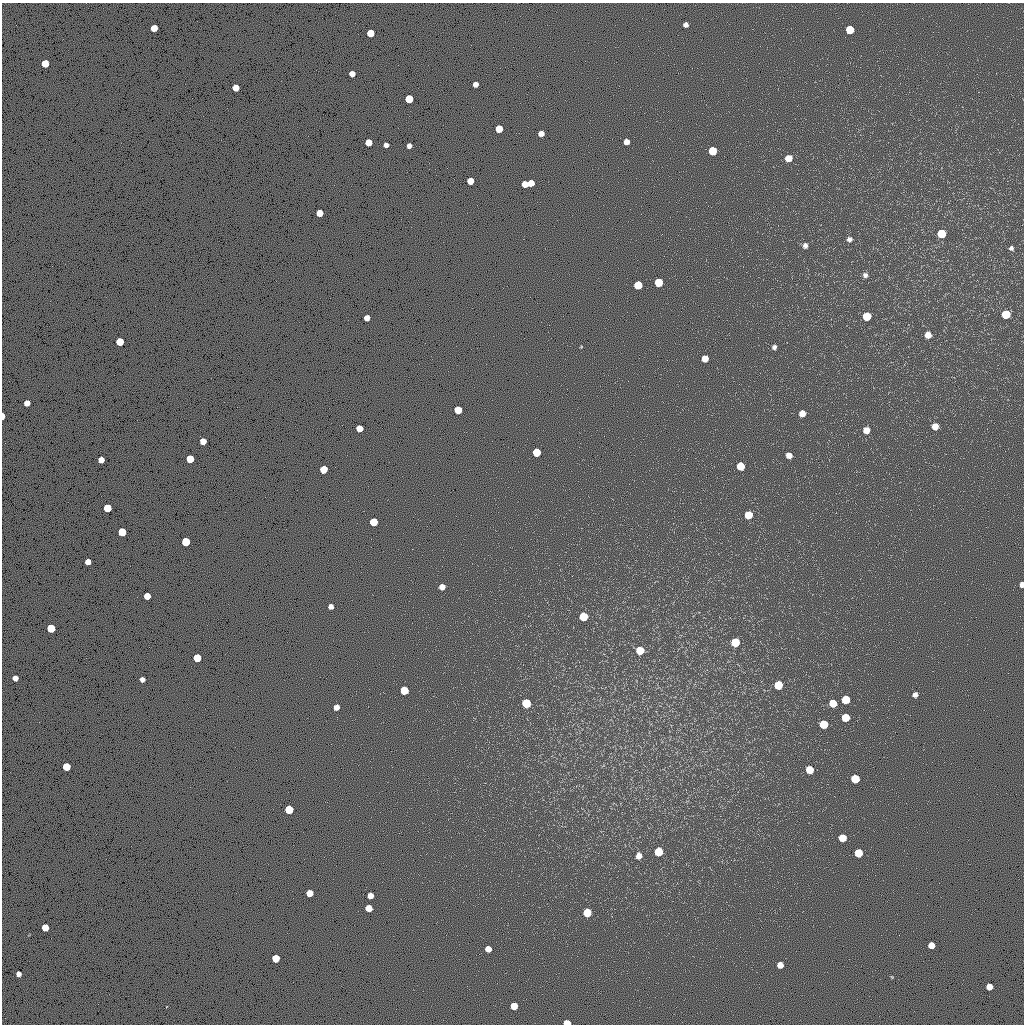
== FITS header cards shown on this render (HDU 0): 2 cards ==
NAXIS1  =                 1022 / length of data axis 1
NAXIS2  =                 1022 / length of data axis 2

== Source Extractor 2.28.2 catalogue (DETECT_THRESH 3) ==
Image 1022 x 1022 px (HDU 0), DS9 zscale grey, 1 PNG px = 1 image px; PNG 1026 x 1026 px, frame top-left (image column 1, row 1022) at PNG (2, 3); no overlay
Background 0.374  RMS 90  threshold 269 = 3 sigma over >= 5 px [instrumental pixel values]
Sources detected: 98; all 98 listed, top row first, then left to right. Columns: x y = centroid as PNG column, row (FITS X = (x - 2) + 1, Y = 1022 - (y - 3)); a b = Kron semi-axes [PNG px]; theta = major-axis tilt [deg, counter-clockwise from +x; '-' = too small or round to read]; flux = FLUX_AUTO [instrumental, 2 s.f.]
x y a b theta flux
686 25 5 4 - 26000
154 28 5 5 - 86000
850 30 6 6 - 190000
370 33 5 5 - 110000
45 63 5 5 - 110000
352 74 5 5 - 44000
475 84 5 4 - 32000
236 88 5 5 - 82000
409 99 5 5 - 150000
499 129 5 5 - 100000
541 133 5 5 - 40000
368 142 5 5 - 80000
626 142 5 5 - 40000
386 145 4 4 - 26000
409 146 5 4 - 28000
712 151 6 5 - 170000
788 158 6 5 - 73000
470 181 5 5 - 62000
531 183 5 5 - 64000
525 184 5 5 - 62000
320 213 5 5 - 78000
941 234 6 6 - 200000
849 239 6 5 - 20000
805 245 6 6 - 21000
1011 248 5 5 - 16000
865 275 6 5 - 21000
659 282 6 5 - 180000
638 285 6 5 - 160000
1006 314 6 6 - 200000
867 316 6 6 - 160000
367 318 5 5 - 44000
928 335 6 5 - 56000
120 342 5 5 - 140000
581 347 5 3 - 4600
774 347 4 4 - 18000
705 358 5 5 - 67000
27 403 5 5 - 43000
458 410 5 5 - 140000
802 413 5 5 - 55000
3 416 5 3 - 47000
935 426 5 5 - 62000
359 428 5 5 - 80000
866 430 6 6 - 59000
203 441 5 5 - 60000
536 452 6 5 - 170000
789 455 5 5 - 42000
190 459 5 5 - 120000
101 460 5 5 - 50000
740 466 6 5 - 160000
323 469 5 5 - 130000
107 508 5 5 - 150000
748 515 6 6 - 150000
374 522 5 5 - 180000
122 532 5 5 - 170000
186 542 5 5 - 180000
88 562 5 5 - 42000
1022 584 5 4 - 33000
442 587 5 5 - 38000
147 596 5 5 - 73000
331 606 5 5 - 30000
583 617 6 6 - 160000
51 628 5 5 - 190000
735 642 6 6 - 200000
640 650 6 6 - 150000
197 658 5 5 - 150000
15 678 5 5 - 39000
142 679 5 4 - 30000
778 685 6 6 - 170000
404 690 6 5 - 160000
915 695 5 5 - 26000
846 700 6 5 - 200000
526 703 6 6 - 200000
833 703 6 5 - 140000
336 707 5 5 - 41000
845 718 6 6 - 140000
824 724 6 6 - 180000
66 767 5 5 - 150000
810 770 6 5 - 130000
855 779 6 6 - 200000
289 809 5 5 - 180000
842 838 6 5 - 120000
659 852 6 6 - 200000
858 853 6 5 - 190000
639 856 6 5 - 40000
309 893 5 5 - 79000
370 896 5 5 - 52000
369 908 5 5 - 80000
587 913 6 6 - 150000
45 927 5 5 - 94000
931 945 5 5 - 69000
488 949 5 5 - 58000
276 958 5 5 - 120000
780 965 5 5 - 55000
19 974 5 4 - 28000
892 977 4 3 - 5200
989 987 5 5 - 69000
514 1006 5 5 - 100000
567 1023 5 4 - 91000
At the frame edge (FLAGS 8, measured only in part): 3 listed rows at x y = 3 416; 1022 584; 567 1023